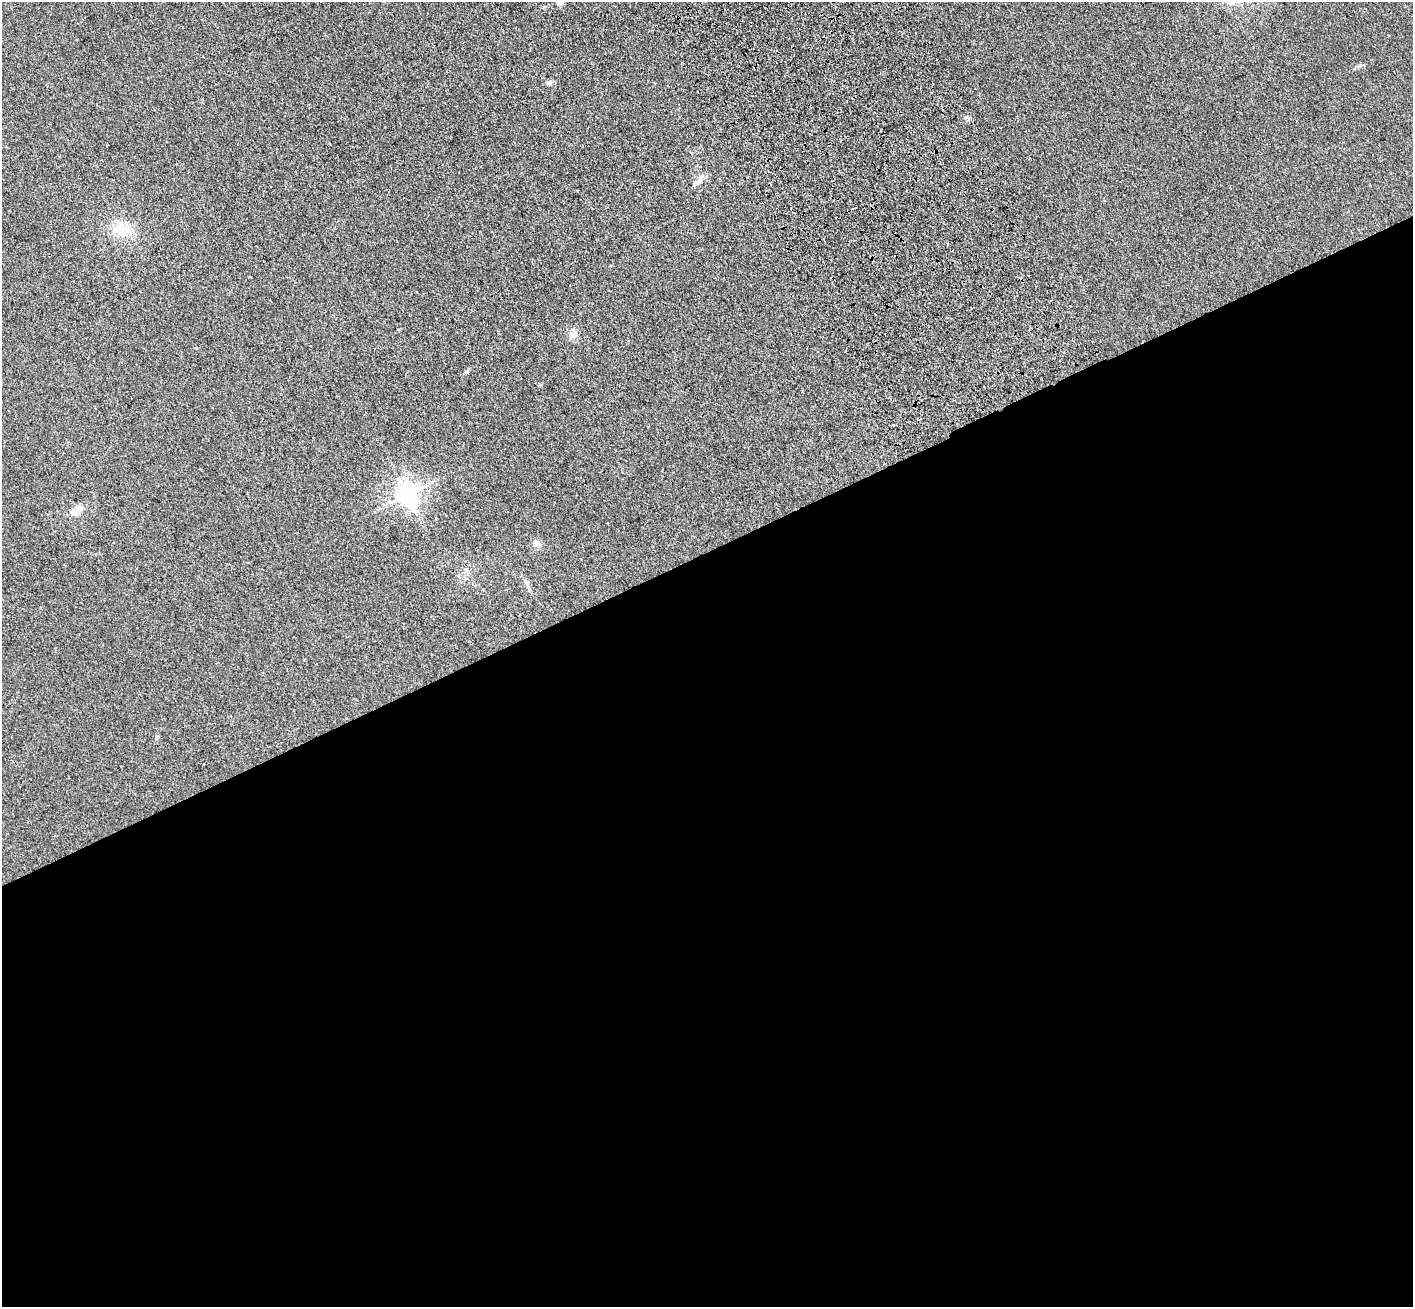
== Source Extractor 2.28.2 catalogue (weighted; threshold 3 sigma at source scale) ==
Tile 15 of 4 x 4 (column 3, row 4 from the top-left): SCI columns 2930-4340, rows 212-1516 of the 5856 x 5772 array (HDU 1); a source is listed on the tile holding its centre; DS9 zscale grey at full resolution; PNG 1415 x 1309 px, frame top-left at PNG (2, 2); no overlay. Shown black and unused: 58% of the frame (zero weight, under 3 of 4 exposures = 6% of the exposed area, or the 3 px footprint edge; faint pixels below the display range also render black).
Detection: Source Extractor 2.28.2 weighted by HDU 2 'WHT'; one run over the whole footprint, this tile lists its part. Background 0.095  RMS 0.0072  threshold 0.0323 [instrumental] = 3 sigma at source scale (4.5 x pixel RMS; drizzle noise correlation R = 1.50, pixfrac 1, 0.05/0.05 arcsec/px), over >= 5 px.
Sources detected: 11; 1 cosmic-ray / hot-pixel residue — not listed; the other 10 listed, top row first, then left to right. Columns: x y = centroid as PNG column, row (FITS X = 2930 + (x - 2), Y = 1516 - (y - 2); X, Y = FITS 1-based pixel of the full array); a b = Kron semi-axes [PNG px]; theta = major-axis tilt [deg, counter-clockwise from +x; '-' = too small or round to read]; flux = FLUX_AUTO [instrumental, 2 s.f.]
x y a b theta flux
560 2 10 7 47 3.2
549 83 7 6 - 1.6
700 181 10 6 45 3.3
121 230 22 18 -19 18
573 335 10 9 - 4.6
467 372 7 4 19 1.1
893 425 3 3 - 1
407 494 7 7 - 530
76 510 13 9 40 6.6
536 543 9 9 - 3.4
Isophote crosses this tile's border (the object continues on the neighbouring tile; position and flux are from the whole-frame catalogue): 1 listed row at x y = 560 2
Unlisted compact peaks at least as high as the median listed source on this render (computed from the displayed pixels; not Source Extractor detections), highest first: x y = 966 117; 1359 66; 196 348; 156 738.